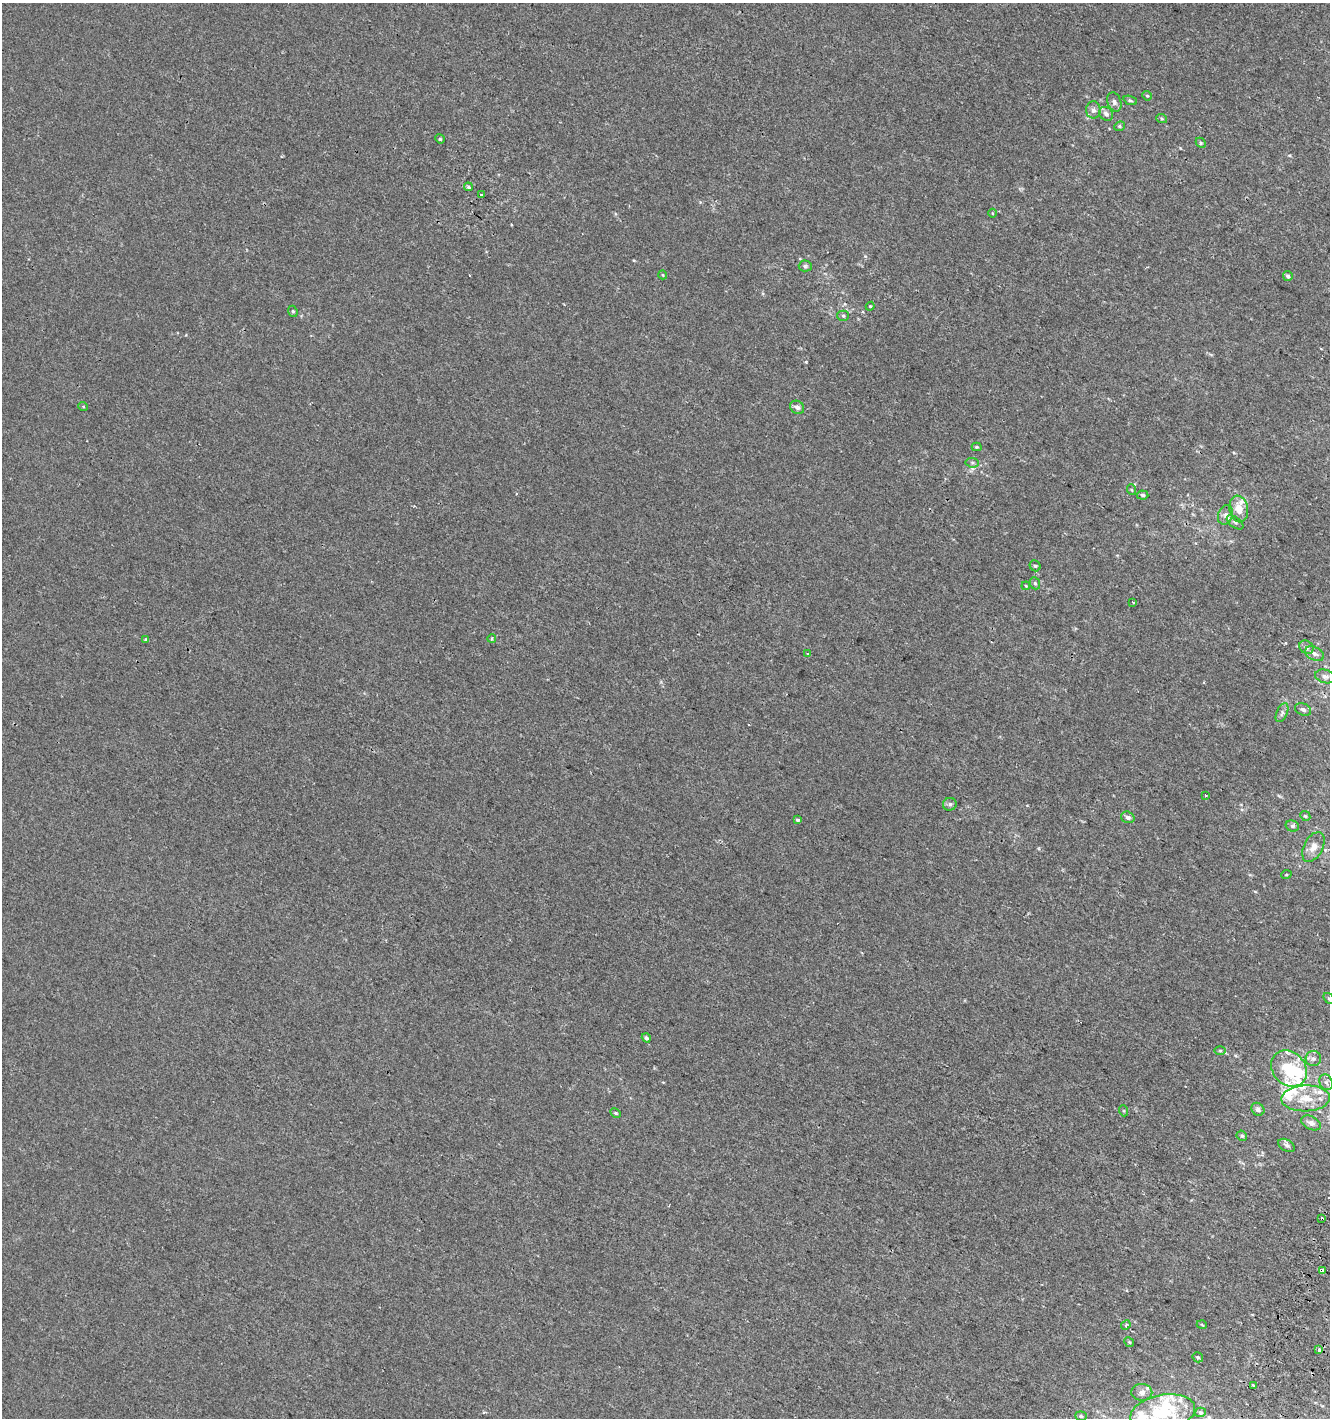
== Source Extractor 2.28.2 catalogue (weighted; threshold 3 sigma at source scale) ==
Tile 6 of 4 x 4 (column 2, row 2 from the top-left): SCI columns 1637-2964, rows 2854-4269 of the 5865 x 5714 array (HDU 1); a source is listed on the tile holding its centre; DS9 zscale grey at full resolution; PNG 1332 x 1420 px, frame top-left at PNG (2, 3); each listed source drawn as its Kron ellipse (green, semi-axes under 4 px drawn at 4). Shown black and unused: <1% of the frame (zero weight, under 2 of 3 exposures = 2% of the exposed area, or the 3 px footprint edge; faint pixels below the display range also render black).
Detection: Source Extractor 2.28.2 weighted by HDU 2 'WHT'; one run over the whole footprint, this tile lists its part. Background 3.61e-04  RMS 0.0028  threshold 0.0125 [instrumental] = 3 sigma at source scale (4.5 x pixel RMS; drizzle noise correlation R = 1.50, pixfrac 1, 0.0396/0.0396 arcsec/px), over >= 5 px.
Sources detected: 83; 2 inside a brighter object's white glare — neither listed nor drawn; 9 inside a brighter listed object's ellipse — not listed separately; the other 72 listed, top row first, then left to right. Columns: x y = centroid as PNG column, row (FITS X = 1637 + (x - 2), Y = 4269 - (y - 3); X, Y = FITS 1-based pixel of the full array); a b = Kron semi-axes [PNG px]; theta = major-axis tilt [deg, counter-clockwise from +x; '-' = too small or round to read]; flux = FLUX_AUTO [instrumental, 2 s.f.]
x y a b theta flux
1147 96 5 4 - 0.35
1130 100 7 4 -21 0.39
1114 102 10 7 -71 0.92
1093 110 8 7 - 1.2
1106 114 7 6 - 1.1
1162 119 5 3 - 0.31
1119 126 5 4 - 0.37
440 139 5 4 - 0.35
1201 143 5 4 - 0.37
468 187 4 4 - 0.67
481 195 4 3 - 2.7
993 213 4 3 - 0.28
805 266 6 5 - 0.52
663 275 4 3 - 0.22
1288 276 5 4 - 0.66
870 306 4 4 - 0.24
293 311 6 4 -67 0.41
843 316 5 5 - 0.44
83 406 5 3 - 0.23
797 407 7 6 - 1.1
977 447 5 4 - 0.37
972 463 7 5 -7 0.5
1132 490 5 3 - 0.26
1143 495 6 4 -5 0.56
1239 509 13 9 -80 3.4
1225 515 10 7 71 1.2
1235 522 9 5 -37 0.78
1035 566 6 5 - 0.57
1035 583 6 5 - 0.48
1026 586 4 3 - 0.28
1133 602 3 2 - 0.54
492 639 4 4 - 0.44
146 640 4 3 - 0.36
1306 647 7 6 - 1.1
808 654 4 2 - 0.27
1314 654 10 6 -26 1.3
1325 676 10 6 -14 1.1
1303 709 8 6 -24 0.8
1282 713 10 5 66 0.84
1206 795 3 2 - 0.32
950 804 7 6 - 0.82
1305 816 5 4 - 0.34
1128 817 7 5 -18 0.91
798 820 4 3 - 0.66
1292 826 7 5 -16 0.66
1313 847 16 9 63 2.5
1286 875 5 3 - 0.24
1329 999 6 4 -46 0.44
646 1038 5 4 - 0.73
1220 1051 6 4 0 0.36
1313 1059 7 7 - 0.98
1289 1069 20 16 -46 9.8
1326 1082 8 6 -62 0.94
1306 1098 24 13 2 6
1258 1109 7 6 - 0.85
1124 1111 5 3 - 0.27
615 1113 6 4 -28 0.38
1311 1123 10 6 -27 1.3
1242 1136 5 5 - 0.47
1287 1145 9 5 -31 0.76
1322 1219 3 3 - 1.6
1322 1270 4 3 - 5.9
1126 1325 5 4 - 0.37
1202 1325 5 3 - 0.23
1129 1342 5 4 - 0.32
1319 1350 3 3 - 0.93
1198 1357 5 5 - 0.5
1253 1385 4 3 - 0.43
1142 1392 10 8 -1 1.5
1200 1412 6 4 17 0.48
1163 1413 33 18 11 18
1081 1416 5 4 - 0.47
Overlapping masked pixels (flux is a lower limit): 2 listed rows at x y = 1322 1219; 1322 1270
Isophote crosses this tile's border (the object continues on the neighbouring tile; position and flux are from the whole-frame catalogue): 2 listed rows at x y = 1329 999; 1163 1413
Unlisted compact peaks at least as high as the median listed source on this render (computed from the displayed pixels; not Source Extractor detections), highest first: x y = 806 362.